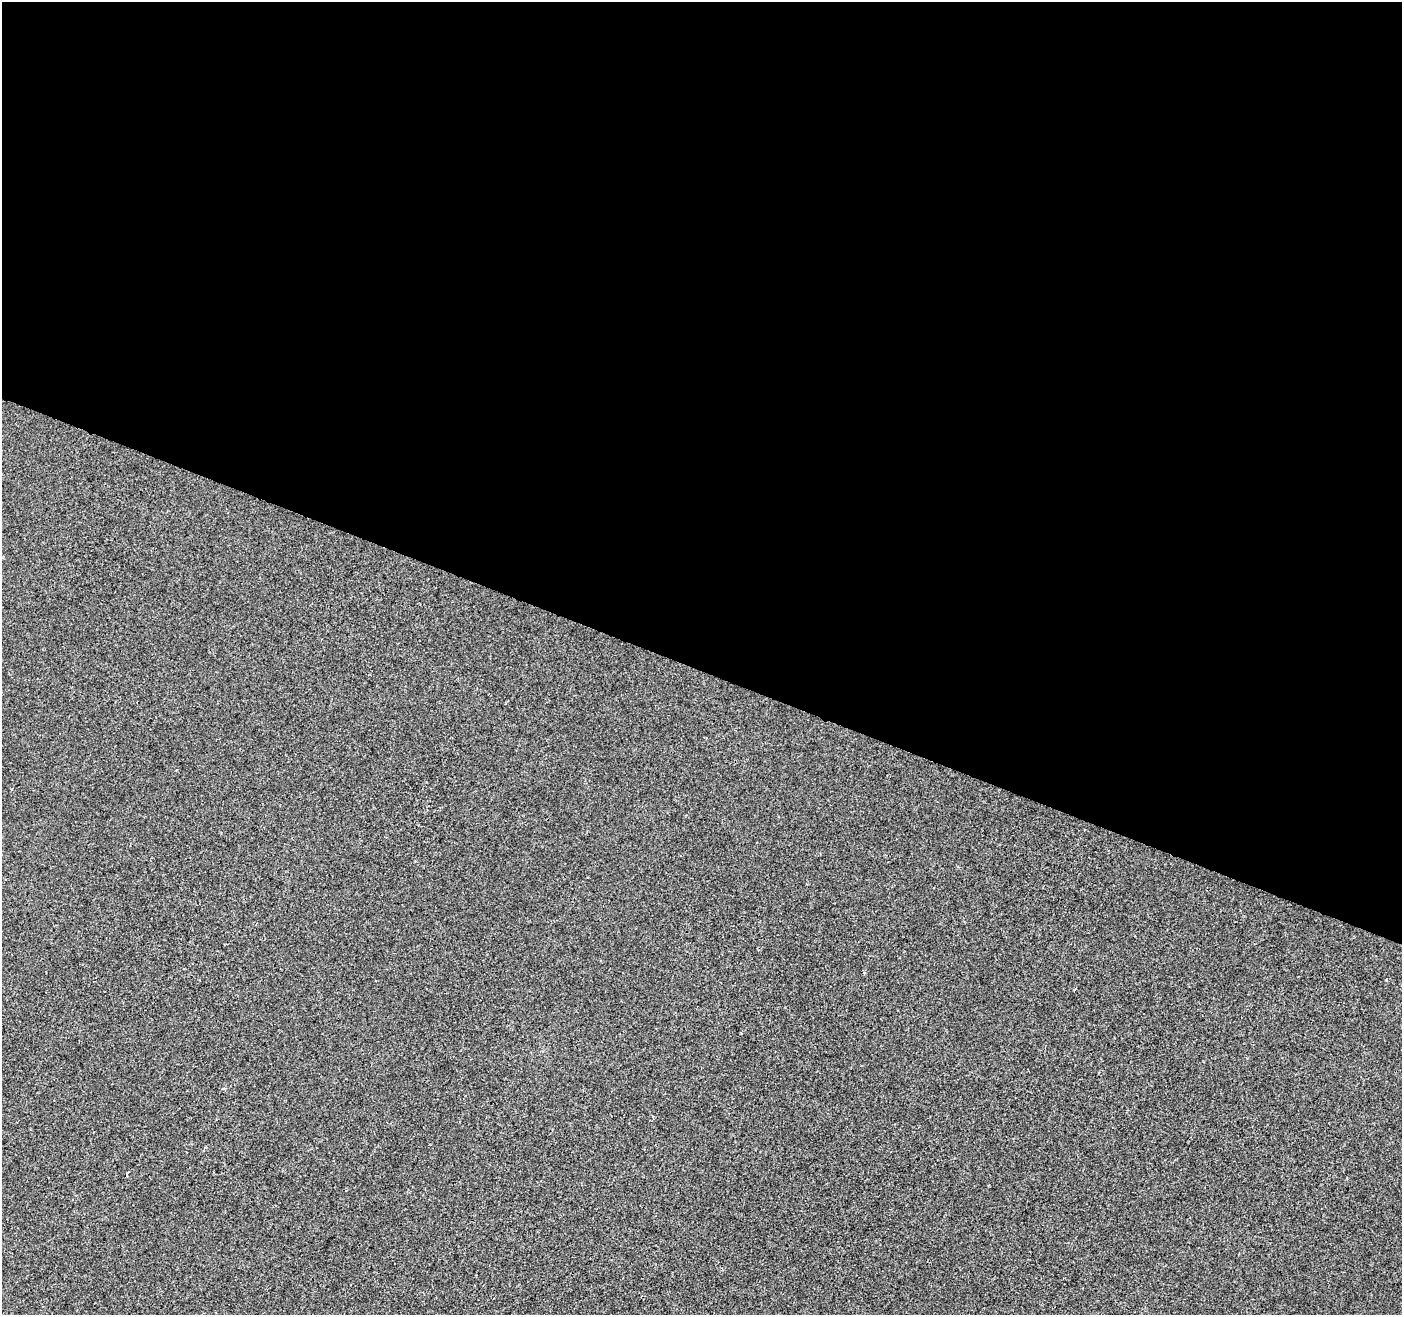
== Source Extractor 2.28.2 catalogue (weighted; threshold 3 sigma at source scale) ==
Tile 3 of 4 x 4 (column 3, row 1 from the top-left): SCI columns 2801-4200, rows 4148-5460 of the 5607 x 5732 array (HDU 1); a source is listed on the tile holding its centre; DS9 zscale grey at full resolution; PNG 1404 x 1317 px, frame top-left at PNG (2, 2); no overlay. Shown black and unused: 51% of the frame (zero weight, under 2 of 3 exposures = <1% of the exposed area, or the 3 px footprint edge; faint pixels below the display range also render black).
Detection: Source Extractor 2.28.2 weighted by HDU 2 'WHT'; one run over the whole footprint, this tile lists its part. Background 1.08e-04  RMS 0.0042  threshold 0.0188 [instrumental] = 3 sigma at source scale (4.5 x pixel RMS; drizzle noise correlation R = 1.50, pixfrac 1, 0.0396/0.0396 arcsec/px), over >= 5 px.
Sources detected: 3; all 3 listed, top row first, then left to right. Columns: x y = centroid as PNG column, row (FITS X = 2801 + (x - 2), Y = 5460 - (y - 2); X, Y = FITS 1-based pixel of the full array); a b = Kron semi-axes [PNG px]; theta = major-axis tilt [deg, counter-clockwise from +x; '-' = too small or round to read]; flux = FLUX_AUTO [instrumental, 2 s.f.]
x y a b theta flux
177 770 3 2 - 0.31
1386 980 3 3 - 0.86
223 1088 4 3 - 0.7